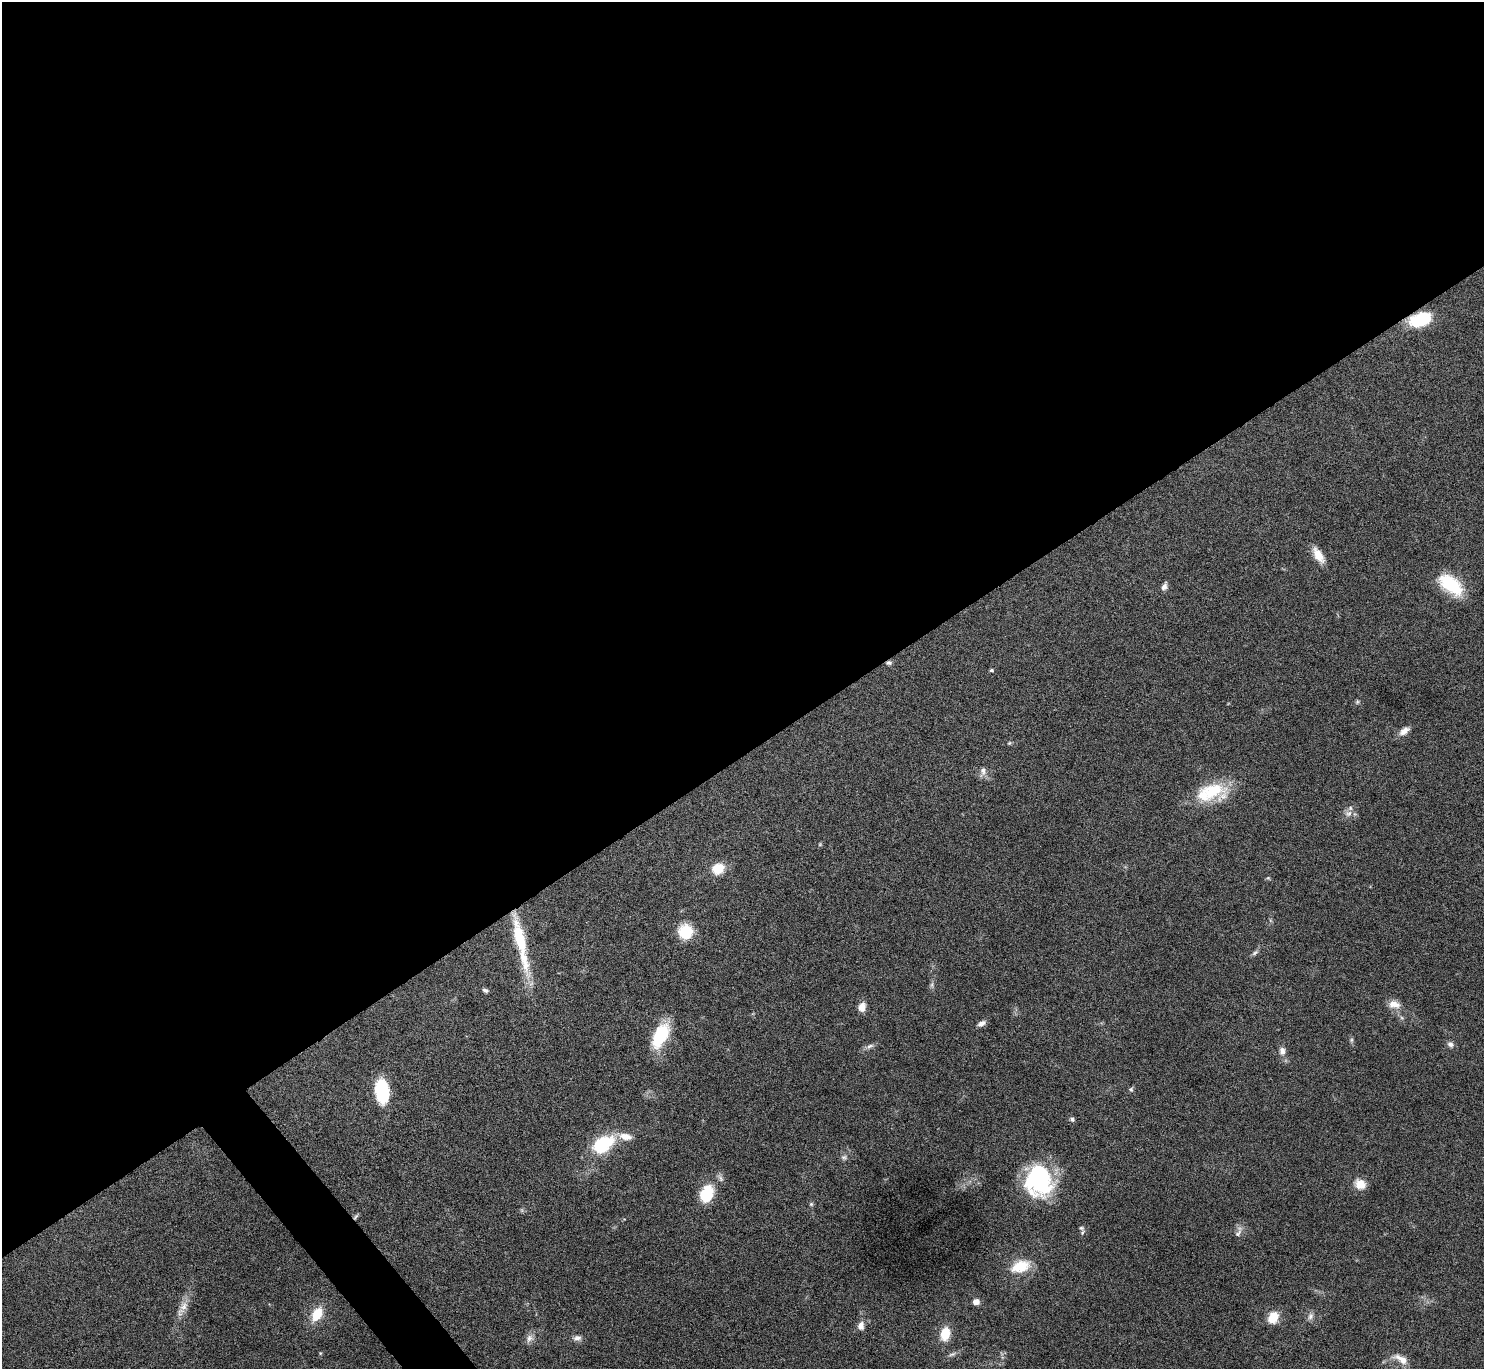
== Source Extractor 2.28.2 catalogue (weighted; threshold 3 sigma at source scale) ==
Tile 2 of 4 x 4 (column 2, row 1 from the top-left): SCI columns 1491-2972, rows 4274-5640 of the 5943 x 5938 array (HDU 1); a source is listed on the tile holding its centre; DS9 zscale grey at full resolution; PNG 1486 x 1371 px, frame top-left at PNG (2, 2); no overlay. Shown black and unused: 56% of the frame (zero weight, under 4 of 8 exposures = <1% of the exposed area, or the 3 px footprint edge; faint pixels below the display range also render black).
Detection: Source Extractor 2.28.2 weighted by HDU 2 'WHT'; one run over the whole footprint, this tile lists its part. Background 0.0651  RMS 0.0049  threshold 0.0201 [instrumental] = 3 sigma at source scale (4.09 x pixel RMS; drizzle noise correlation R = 1.36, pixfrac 0.8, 0.05/0.05 arcsec/px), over >= 5 px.
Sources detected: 55; all 55 listed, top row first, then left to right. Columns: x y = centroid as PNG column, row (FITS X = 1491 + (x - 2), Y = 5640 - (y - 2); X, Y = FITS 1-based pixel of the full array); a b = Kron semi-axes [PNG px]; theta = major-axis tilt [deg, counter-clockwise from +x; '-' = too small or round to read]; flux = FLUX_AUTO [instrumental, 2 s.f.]
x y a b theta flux
1420 320 24 14 16 19
1318 555 19 8 -58 6.8
1451 585 27 14 -39 25
1164 586 10 6 66 2
889 663 7 5 4 1.3
991 670 4 3 - 0.75
1357 702 7 5 65 0.74
1404 731 15 8 37 3.2
1009 743 5 5 - 0.6
983 771 14 8 77 2.6
1212 792 41 21 9 23
1348 813 11 9 15 2.9
820 844 5 5 - 0.54
718 869 14 12 30 8.4
1268 878 6 4 -43 0.58
685 932 15 14 - 14
520 942 75 10 -77 29
1255 953 11 5 34 1.3
932 985 9 4 82 1.1
485 990 7 4 -15 1.1
1394 1004 16 10 -8 4.5
862 1007 10 8 73 4.1
981 1023 10 6 29 2.4
661 1035 32 15 63 21
1351 1040 6 5 - 0.78
1450 1044 8 7 - 1.8
870 1046 12 6 27 1.8
1282 1051 11 8 -89 2.6
1131 1089 7 6 - 0.87
382 1091 22 13 -83 26
1072 1119 7 6 - 1.1
625 1136 22 9 -12 5.9
603 1144 21 13 31 29
844 1157 9 7 -1 1.4
720 1178 13 6 -57 1.6
1038 1180 32 26 -81 53
1360 1184 14 11 -33 5.7
707 1194 16 11 68 20
811 1204 5 5 - 0.75
355 1217 9 4 53 0.88
1081 1228 8 6 -2 1.1
1238 1233 14 7 56 2.3
1021 1266 22 13 18 13
976 1302 5 5 - 4.5
184 1306 17 11 63 4.6
317 1314 16 9 60 11
1310 1316 12 7 69 2
1273 1317 14 11 65 7.7
861 1326 11 8 -89 2.9
945 1334 12 8 78 11
529 1338 12 10 61 2.8
577 1338 11 8 9 2.1
320 1353 5 4 - 0.46
952 1354 11 5 18 1.3
1401 1359 23 9 -28 5.2
Overlapping masked pixels (flux is a lower limit): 4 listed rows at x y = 1420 320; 889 663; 520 942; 355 1217